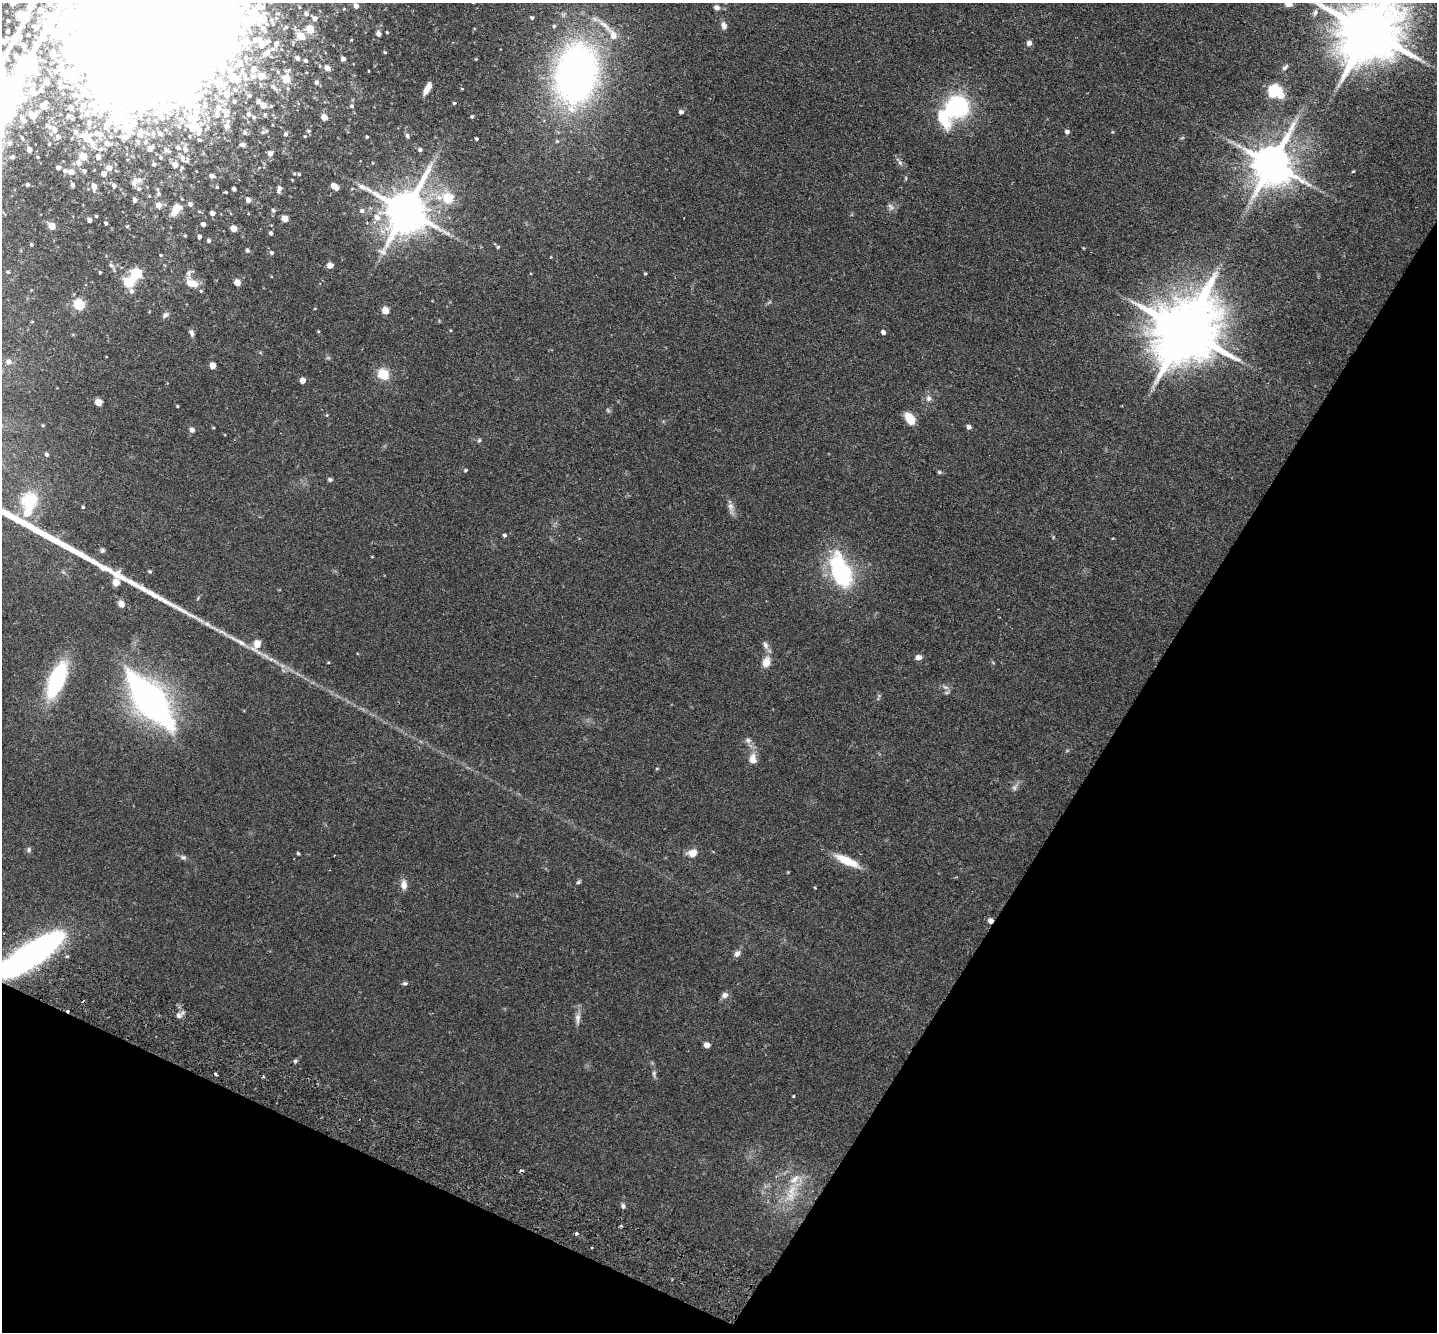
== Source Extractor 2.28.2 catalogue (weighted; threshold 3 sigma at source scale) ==
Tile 15 of 4 x 4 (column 3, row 4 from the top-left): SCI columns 2902-4336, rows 336-1665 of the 5803 x 5857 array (HDU 1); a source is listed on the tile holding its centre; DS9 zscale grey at full resolution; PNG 1439 x 1334 px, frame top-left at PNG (2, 3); no overlay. Shown black and unused: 27% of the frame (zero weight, under 2 of 3 exposures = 3% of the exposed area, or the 3 px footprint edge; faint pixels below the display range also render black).
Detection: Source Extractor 2.28.2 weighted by HDU 2 'WHT'; one run over the whole footprint, this tile lists its part. Background 0.0804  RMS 0.0057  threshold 0.0255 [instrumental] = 3 sigma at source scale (4.5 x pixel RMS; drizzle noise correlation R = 1.50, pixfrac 1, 0.05/0.05 arcsec/px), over >= 5 px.
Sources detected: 283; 2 too faint to see at this stretch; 6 inside a brighter object's white glare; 6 cosmic-ray / hot-pixel residue — not listed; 32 inside a brighter listed object's ellipse — not listed separately; the other 237 listed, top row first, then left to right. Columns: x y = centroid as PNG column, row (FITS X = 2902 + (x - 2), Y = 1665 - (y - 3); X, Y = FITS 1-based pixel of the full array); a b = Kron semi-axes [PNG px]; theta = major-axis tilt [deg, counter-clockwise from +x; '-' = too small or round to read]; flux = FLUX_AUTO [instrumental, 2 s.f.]
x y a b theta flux
1289 3 5 5 - 17
356 6 5 4 - 2.6
717 7 7 6 - 1.9
40 10 5 4 - 4.3
1315 13 9 5 65 1.8
306 14 7 6 - 1.5
154 18 110 81 53 25000
315 18 6 5 - 2
532 18 4 4 - 1
8 21 3 3 - 0.67
605 25 31 7 -41 7.4
724 25 10 7 -73 2.2
554 26 5 5 - 0.91
36 27 4 4 - 2.5
310 29 5 5 - 16
264 30 12 6 -54 2.3
8 31 4 3 - 1.5
1368 31 19 15 53 4900
387 32 3 3 - 0.46
379 34 5 4 - 2.8
28 35 4 3 - 0.89
301 36 5 5 - 15
246 41 11 9 -32 6.2
4 42 6 5 - 2.6
1029 43 6 5 - 2.4
261 44 10 6 -71 7.2
276 44 6 6 - 2.6
24 45 5 4 - 2
385 52 4 4 - 0.56
267 53 10 8 56 4.5
297 58 5 4 - 2
343 59 4 4 - 2
476 59 4 4 - 0.43
306 61 4 3 - 1
240 64 11 8 73 6
1285 67 10 5 42 1.3
327 68 5 4 - 3.8
254 69 9 9 - 4.2
576 74 56 37 78 250
261 76 10 9 - 6.8
233 77 15 12 89 11
286 79 6 5 - 15
46 82 4 4 - 3.6
316 82 4 4 - 1.4
60 83 7 5 85 1.2
218 84 7 6 - 3.9
427 89 13 5 61 4.6
462 89 4 3 - 0.42
1277 92 14 9 -28 24
34 93 5 4 - 2.3
227 94 8 6 -73 5.2
249 95 8 6 -18 2
259 101 6 5 - 3
46 102 3 2 - 0.57
234 102 6 5 - 1.2
454 103 4 3 - 0.64
43 106 5 4 - 3.8
263 106 6 6 - 6
352 106 5 5 - 1.1
957 107 18 18 - 65
71 108 4 4 - 1.9
196 112 11 7 85 3.7
226 112 17 11 -72 5.5
681 112 5 4 - 2
31 113 6 4 -20 2.4
157 113 7 5 -34 2.5
249 114 8 7 - 2.6
265 115 7 5 -74 1.1
68 116 4 3 - 0.76
324 117 5 4 - 6.5
472 117 3 3 - 1.5
22 118 4 3 - 0.96
191 118 5 5 - 6
25 121 4 3 - 0.72
89 122 7 6 - 2.4
194 127 5 5 - 23
55 130 5 3 - 1.8
308 131 5 4 - 0.75
76 132 5 5 - 0.94
245 132 7 6 - 1.4
264 132 10 5 19 1.4
1067 132 4 4 - 1.8
199 133 7 6 - 2.4
99 134 10 8 -28 3.7
140 134 7 7 - 2.6
286 134 6 5 - 1.2
305 136 4 3 - 0.47
407 136 6 5 - 1.1
58 137 4 3 - 1
125 137 9 7 -10 2.7
367 137 3 3 - 0.55
86 138 9 6 -26 11
1182 138 6 3 19 0.62
476 139 3 3 - 0.83
557 141 5 5 - 0.75
107 143 7 6 - 3.2
243 145 6 5 - 1.6
29 149 4 4 - 2.7
150 149 5 5 - 3.5
167 150 8 5 -41 1.5
420 150 5 4 - 1.2
270 153 6 5 - 2.7
83 156 5 5 - 12
12 157 3 3 - 0.62
98 157 5 5 - 3
161 157 5 5 - 1.1
182 158 13 8 -78 4
79 163 5 4 - 3
373 163 4 2 - 0.38
900 163 9 5 -62 1.6
154 164 6 5 - 1.4
1272 164 12 11 - 2000
175 165 6 6 - 4.7
58 168 4 3 - 1.7
109 168 8 7 - 2.9
66 171 4 3 - 0.98
84 171 3 3 - 0.84
1353 171 4 2 - 0.49
71 172 4 4 - 2.8
104 174 5 4 - 3.5
299 174 5 5 - 0.82
211 176 6 5 - 2
139 180 10 9 - 3.5
27 185 3 3 - 0.81
73 185 4 3 - 1.5
334 185 6 5 - 4.7
94 186 5 4 - 5.5
114 186 6 5 - 1.8
217 187 4 4 - 0.51
234 189 4 4 - 1.9
279 189 8 5 69 2.7
352 189 5 3 - 0.43
158 194 8 7 - 1.9
448 198 7 5 -15 29
135 200 5 5 - 2.2
248 200 5 5 - 2.5
190 204 6 5 - 1.9
158 205 6 5 - 4.4
891 207 11 7 -68 2
176 210 17 9 60 7
273 210 5 5 - 1.2
406 210 13 12 - 2100
362 211 6 6 - 1.5
212 213 4 4 - 2.6
96 216 3 3 - 0.62
377 217 8 7 - 4.1
285 218 5 4 - 9.3
90 220 4 4 - 2.6
106 223 4 3 - 0.97
203 224 4 4 - 2.1
52 226 5 4 - 10
234 228 5 4 - 7.1
271 233 4 4 - 1.2
199 236 4 4 - 1.6
209 241 5 4 - 0.96
31 244 4 3 - 0.64
498 247 5 4 - 0.59
1083 248 4 3 - 0.39
247 250 5 5 - 1.4
272 253 5 4 - 1.2
161 255 4 3 - 0.48
111 265 7 5 -42 1.1
330 265 5 4 - 5.5
8 272 4 3 - 0.57
100 273 3 3 - 0.53
136 274 6 5 - 40
645 274 4 3 - 0.61
129 282 6 5 - 44
237 282 5 5 - 7.8
192 283 17 9 -19 6.6
132 291 6 5 - 1.7
79 305 5 5 - 47
385 310 5 5 - 11
165 315 9 6 37 1.7
450 330 4 3 - 0.42
1185 330 20 16 53 5400
883 332 4 4 - 2
191 333 9 6 -73 1.7
8 362 6 6 - 2.2
213 365 5 4 - 7.7
383 374 12 11 - 10
303 380 5 4 - 4.5
928 398 8 7 - 2.1
98 402 5 5 - 11
177 406 3 3 - 0.51
327 415 5 4 - 0.55
910 418 15 9 -58 7.5
43 425 4 3 - 0.47
969 427 4 4 - 2.5
192 430 5 5 - 2.6
479 440 6 5 - 0.87
47 454 5 4 - 1.3
465 470 4 4 - 0.75
939 472 6 5 - 0.78
330 480 6 5 - 0.91
29 500 23 20 62 21
83 507 4 4 - 0.69
731 507 15 7 -76 3.1
505 535 4 4 - 1.1
102 550 6 6 - 1
372 557 4 3 - 0.39
150 571 5 4 - 0.66
840 571 45 22 -69 51
121 604 7 6 - 3.3
238 641 40 6 -30 8.5
257 644 11 7 -67 13
765 645 12 7 -63 2.4
918 657 6 5 - 2.9
766 662 13 9 73 5.7
57 680 29 12 68 60
945 687 10 5 -21 1.6
151 700 67 25 -51 170
748 740 8 7 - 1.8
753 759 14 10 -77 4.9
657 768 5 3 - 0.44
29 849 7 5 77 1.1
298 853 3 3 - 0.78
692 853 11 8 17 5.4
183 857 9 6 -26 1.5
847 861 31 9 -25 12
578 882 6 4 28 0.86
404 885 11 7 -89 3.9
815 888 4 2 - 0.37
991 921 5 4 - 3.8
737 953 9 7 47 2.3
30 955 67 18 33 200
66 956 5 4 - 0.9
405 983 7 5 9 1
725 995 8 7 - 2.4
179 1015 13 6 36 2.2
578 1018 17 7 88 3.3
707 1045 5 4 - 5.6
295 1061 5 5 - 0.92
654 1073 9 5 -90 1.4
793 1096 3 3 - 0.49
791 1193 33 13 74 14
623 1206 7 6 - 1.3
Overlapping masked pixels (flux is a lower limit): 3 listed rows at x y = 154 18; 991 921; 30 955
Isophote crosses this tile's border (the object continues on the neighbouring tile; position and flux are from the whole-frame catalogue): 5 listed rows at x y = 1289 3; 40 10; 154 18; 1368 31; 30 955
Unlisted compact peaks at least as high as the median listed source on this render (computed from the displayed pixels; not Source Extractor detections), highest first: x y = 328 662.